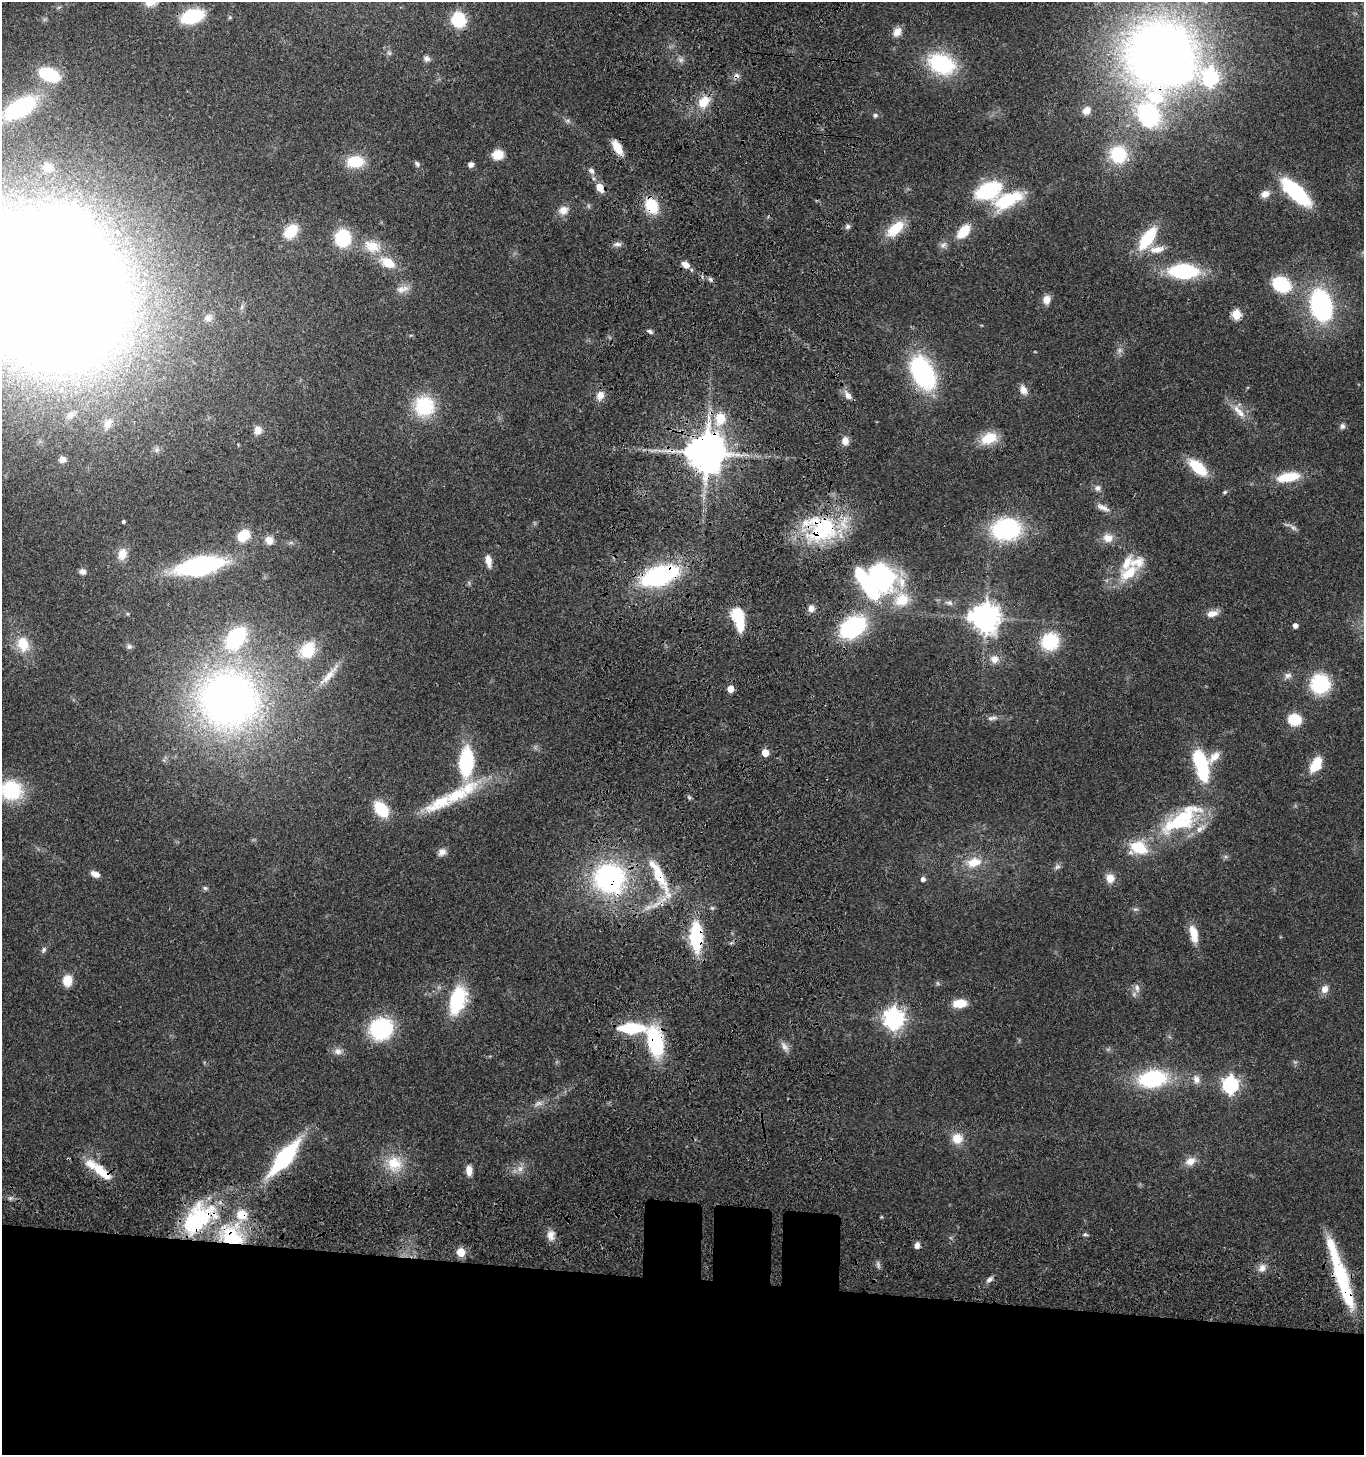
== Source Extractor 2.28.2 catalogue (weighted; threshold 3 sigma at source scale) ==
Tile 8 of 3 x 3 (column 2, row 3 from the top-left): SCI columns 1613-2974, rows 159-1611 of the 4678 x 4675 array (HDU 1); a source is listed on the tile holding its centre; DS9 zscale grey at full resolution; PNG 1366 x 1457 px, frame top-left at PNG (2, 2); no overlay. Shown black and unused: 13% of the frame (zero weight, under 3 of 4 exposures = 13% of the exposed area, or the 3 px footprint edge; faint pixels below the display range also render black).
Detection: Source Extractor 2.28.2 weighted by HDU 2 'WHT'; one run over the whole footprint, this tile lists its part. Background 0.119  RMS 0.0069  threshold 0.0312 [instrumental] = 3 sigma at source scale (4.5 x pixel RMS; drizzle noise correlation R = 1.50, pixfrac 1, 0.05/0.05 arcsec/px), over >= 5 px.
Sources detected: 184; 5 too faint to see at this stretch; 5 inside a brighter object's white glare — not listed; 12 inside a brighter listed object's ellipse — not listed separately; the other 162 listed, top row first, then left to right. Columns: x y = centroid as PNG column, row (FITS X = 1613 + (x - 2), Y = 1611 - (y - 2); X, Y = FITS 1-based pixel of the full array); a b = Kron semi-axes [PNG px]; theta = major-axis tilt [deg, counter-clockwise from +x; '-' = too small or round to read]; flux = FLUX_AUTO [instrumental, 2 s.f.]
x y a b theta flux
192 16 17 10 18 55
458 20 12 10 -68 33
897 32 12 9 53 5.9
1160 54 67 60 29 570
427 59 9 7 -33 2.5
941 64 31 22 -24 56
49 74 21 11 -22 34
737 76 9 7 -23 2.8
704 102 16 12 48 14
20 108 29 14 32 76
1086 111 8 7 - 6.9
875 115 7 5 55 1.4
568 121 7 5 45 1.5
617 148 14 7 -60 12
498 155 8 7 - 17
1118 155 18 18 - 37
355 162 17 12 5 23
417 164 7 5 -48 2.1
471 165 6 6 - 2.8
47 167 10 9 - 6
591 171 10 7 -56 2.5
600 187 8 6 -58 11
988 191 17 11 22 80
1296 192 25 10 -43 83
1265 194 11 8 26 5.2
1008 200 39 17 23 36
652 206 18 13 -64 22
563 210 12 10 34 6.4
848 226 7 6 - 1.8
895 229 23 12 42 21
291 231 17 12 48 18
963 231 12 8 49 22
343 238 15 13 89 40
1148 238 24 10 56 38
617 244 11 6 0 2.6
943 245 11 7 44 3
372 246 25 16 -17 18
1157 250 22 9 10 9
388 263 19 11 -28 16
686 265 8 6 -31 6.9
1184 271 24 12 -2 67
710 279 7 6 - 1.8
1281 284 15 12 -27 43
402 289 19 9 13 5.7
47 292 91 73 -41 4100
1047 299 10 9 - 5.5
1321 305 29 19 -76 100
1236 314 5 5 - 43
208 318 10 9 - 3.7
650 331 7 5 -21 1.9
923 373 32 19 -61 94
1023 390 12 8 -61 5.2
600 395 12 9 61 5.7
848 395 9 6 -55 4.8
424 406 22 21 - 39
1237 410 16 9 -41 7.5
70 415 10 7 36 3.1
720 418 6 5 - 32
108 424 14 9 56 5.8
1342 426 8 7 - 2.2
258 430 11 9 66 5.1
989 438 18 12 23 18
845 441 10 8 -81 4.8
706 453 11 10 - 2400
62 459 6 6 - 4.3
1198 467 20 10 -40 26
1288 477 23 9 9 25
1098 488 8 7 - 2.7
1225 492 5 4 - 1.2
1103 507 19 7 -25 4.9
123 522 3 3 - 1.2
1292 527 19 5 -27 2.8
821 528 47 36 -12 69
1006 529 23 18 5 92
243 535 11 9 42 20
1108 538 14 12 -7 7.2
269 540 10 9 - 5.6
122 554 15 11 74 7.7
488 561 15 7 -81 5.8
200 566 36 14 11 140
82 572 8 7 - 2.9
1129 573 29 16 35 23
659 576 26 12 19 130
882 577 42 31 -47 89
949 603 12 5 -17 2.5
811 608 8 7 - 4.2
128 614 5 3 - 0.71
737 614 6 6 - 71
1212 614 15 8 15 5.6
985 618 9 8 - 970
1295 625 4 4 - 3.3
853 627 22 15 33 89
236 638 21 15 52 68
1050 641 16 16 - 37
23 644 17 13 -68 17
129 646 7 6 - 1.7
308 650 20 15 56 22
994 659 11 10 - 6
329 675 40 8 49 9.8
1288 675 11 8 7 3.1
1320 684 17 17 - 45
730 689 5 5 - 11
228 700 63 60 -21 420
992 718 15 6 5 3.2
1294 719 10 9 - 23
765 753 5 5 - 16
1214 757 20 10 50 7.9
466 762 23 12 87 65
1201 764 30 11 -74 60
1316 764 20 11 59 16
11 790 22 19 -7 46
457 795 45 20 26 31
689 797 6 4 -19 1.1
381 809 15 10 -52 29
1184 819 71 28 36 67
442 852 11 9 34 3.7
974 862 19 11 13 13
1057 867 9 7 25 2.2
95 874 11 6 -22 4.4
658 876 56 12 -60 27
609 878 27 25 -17 140
1110 878 11 10 - 6.7
923 879 5 5 - 2.7
205 888 7 5 -3 1.3
712 908 6 5 - 1.2
1135 909 7 5 18 1.6
1194 934 23 10 -78 11
696 937 28 12 -88 47
44 950 9 6 60 1.9
67 980 10 8 84 14
1137 988 14 7 -79 3.8
1325 989 9 8 - 5.5
457 1000 24 13 74 56
960 1003 15 9 5 11
894 1018 7 7 - 460
631 1028 23 8 -1 47
381 1029 24 22 29 54
655 1041 25 13 -78 69
784 1047 16 7 -57 4
338 1051 11 9 -4 4
1152 1079 26 15 10 71
1196 1079 12 9 -67 4.7
1230 1085 7 6 - 230
957 1138 12 12 - 11
284 1157 34 12 50 84
1190 1161 14 10 23 6.3
394 1164 24 22 -74 21
520 1168 10 8 74 4.3
469 1170 11 6 -89 6.3
102 1172 32 11 -39 18
242 1214 14 12 -15 12
881 1217 5 3 - 0.61
198 1219 48 29 43 74
1085 1234 7 4 -1 1.3
551 1235 13 10 -88 5.6
231 1236 36 24 -38 52
917 1245 8 6 80 3.3
461 1252 5 5 - 24
878 1265 11 2 90 1.4
1262 1268 11 8 53 4.5
1341 1277 81 11 -72 68
989 1280 10 6 39 2.7
Overlapping masked pixels (flux is a lower limit): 20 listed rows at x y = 1160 54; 737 76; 617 148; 652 206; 686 265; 47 292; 706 453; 821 528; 659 576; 658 876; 609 878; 696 937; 631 1028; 655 1041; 284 1157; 102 1172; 242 1214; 198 1219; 231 1236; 1341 1277
Isophote crosses this tile's border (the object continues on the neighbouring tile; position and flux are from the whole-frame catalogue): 2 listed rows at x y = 47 292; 11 790